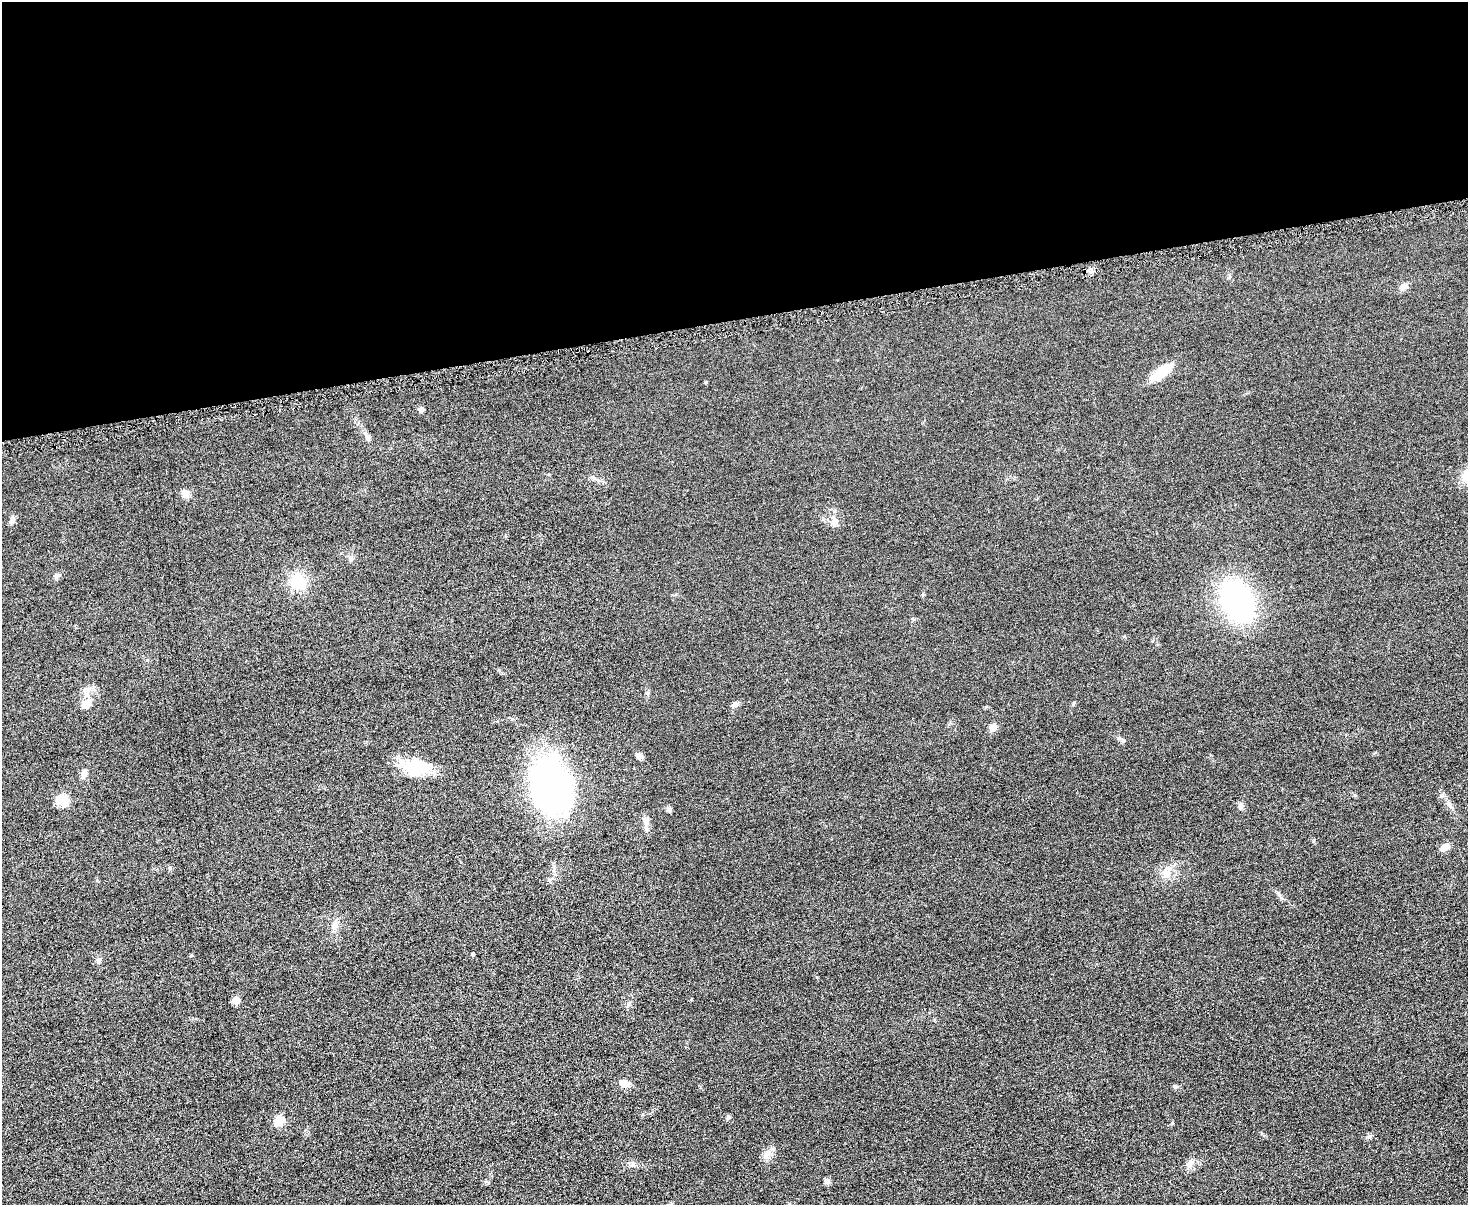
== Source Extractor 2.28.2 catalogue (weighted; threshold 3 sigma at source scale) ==
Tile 2 of 3 x 4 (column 2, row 1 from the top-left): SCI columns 1611-3076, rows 3614-4816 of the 4798 x 4820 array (HDU 1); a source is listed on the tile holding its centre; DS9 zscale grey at full resolution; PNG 1470 x 1207 px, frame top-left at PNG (2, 2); no overlay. Shown black and unused: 26% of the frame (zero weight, under 4 of 8 exposures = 1% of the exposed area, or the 3 px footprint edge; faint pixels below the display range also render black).
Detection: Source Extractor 2.28.2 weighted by HDU 2 'WHT'; one run over the whole footprint, this tile lists its part. Background 0.0578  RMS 0.0079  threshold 0.0323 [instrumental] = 3 sigma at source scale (4.09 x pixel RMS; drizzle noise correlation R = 1.36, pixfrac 0.8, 0.05/0.05 arcsec/px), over >= 5 px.
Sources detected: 37; all 37 listed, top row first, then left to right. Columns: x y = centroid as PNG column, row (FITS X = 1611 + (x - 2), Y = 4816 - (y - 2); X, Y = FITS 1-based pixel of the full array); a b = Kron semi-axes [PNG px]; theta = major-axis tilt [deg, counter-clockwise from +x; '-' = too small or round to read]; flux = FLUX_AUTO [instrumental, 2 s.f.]
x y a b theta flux
1403 287 12 7 31 3
1162 372 26 9 38 20
706 382 4 3 - 0.64
421 409 6 5 - 2.4
367 437 9 5 -61 2
185 494 8 8 - 5.8
12 520 11 5 63 2.7
835 521 16 8 -86 4.6
351 559 7 4 -89 1.3
57 576 7 6 - 1.6
298 581 21 18 -60 19
1237 601 30 19 -64 180
735 704 8 5 45 1.7
87 705 16 11 37 6.6
993 727 8 7 - 5.3
1123 741 6 5 - 1.4
639 756 8 7 - 3
417 767 31 21 -10 27
84 774 12 7 79 3.6
550 785 39 26 -78 390
63 800 15 11 -50 11
1241 806 9 6 80 2.6
669 809 6 5 - 2.2
646 823 20 6 -88 4.3
1445 847 9 6 37 7.2
1167 874 12 10 -71 6.3
549 879 7 5 6 1.4
335 925 14 7 76 4.5
473 954 3 3 - 0.87
99 960 8 5 61 1.7
236 1000 5 5 - 14
625 1084 14 9 -22 5
728 1117 6 5 - 1.5
279 1120 5 5 - 32
767 1154 11 7 61 4
1190 1163 14 9 50 4.5
827 1181 7 6 - 2.2
Unlisted compact peaks at least as high as the median listed source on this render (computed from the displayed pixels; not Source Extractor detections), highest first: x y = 1174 1086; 1441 796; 170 868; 1278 893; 647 693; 1073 704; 1313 841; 1367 1137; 191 955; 923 594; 512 719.